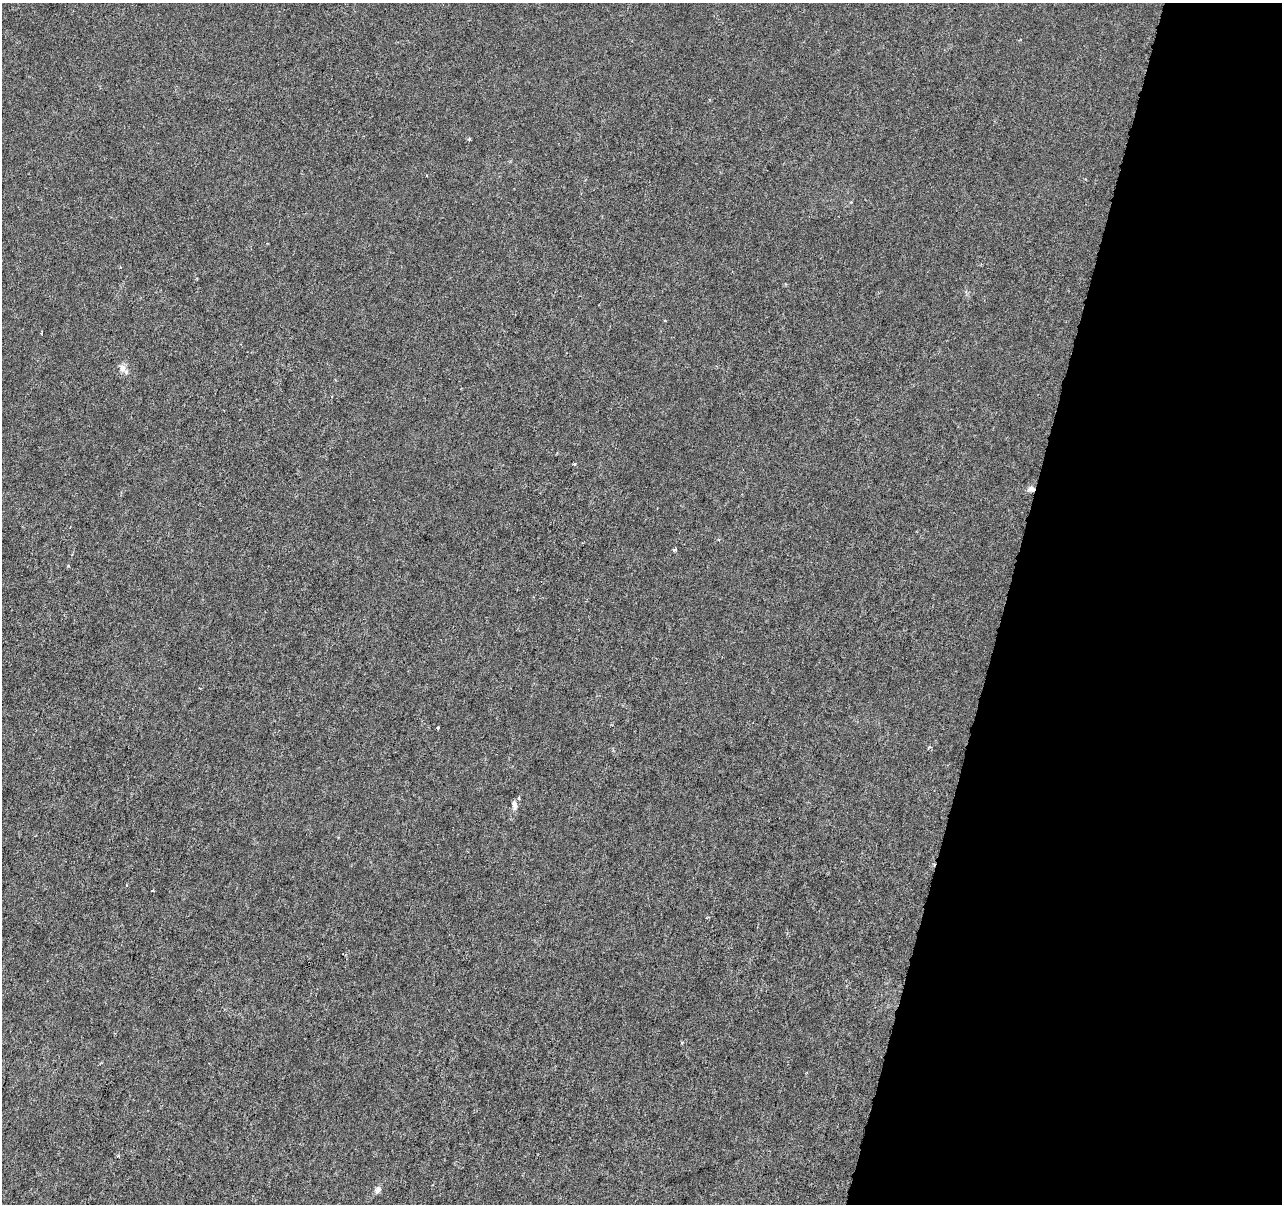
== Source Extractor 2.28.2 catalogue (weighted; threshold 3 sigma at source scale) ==
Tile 8 of 4 x 4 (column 4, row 2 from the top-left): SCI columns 3841-5120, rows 2626-3827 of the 5128 x 5312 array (HDU 1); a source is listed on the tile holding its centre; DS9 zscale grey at full resolution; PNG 1284 x 1206 px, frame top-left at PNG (2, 3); no overlay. Shown black and unused: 22% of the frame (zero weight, under 3 of 6 exposures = <1% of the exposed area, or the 3 px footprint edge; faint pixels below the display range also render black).
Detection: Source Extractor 2.28.2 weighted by HDU 2 'WHT'; one run over the whole footprint, this tile lists its part. Background -1.32e-04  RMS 0.0013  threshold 0.00513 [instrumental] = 3 sigma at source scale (4.09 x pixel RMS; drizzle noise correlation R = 1.36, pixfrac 0.8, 0.0396/0.0396 arcsec/px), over >= 5 px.
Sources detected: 15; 1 inside a brighter listed object's ellipse — not listed separately; the other 14 listed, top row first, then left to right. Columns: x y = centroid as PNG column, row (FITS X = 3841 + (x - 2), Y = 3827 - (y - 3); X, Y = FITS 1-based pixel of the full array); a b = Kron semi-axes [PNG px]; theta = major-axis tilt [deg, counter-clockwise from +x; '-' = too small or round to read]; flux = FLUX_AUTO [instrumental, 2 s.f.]
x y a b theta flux
469 139 4 3 - 0.2
426 175 3 2 - 0.093
665 320 4 3 - 0.099
123 369 15 8 -45 0.81
575 464 4 3 - 0.16
1031 489 9 6 -3 0.49
674 549 5 3 - 0.21
68 566 5 3 - 0.12
438 727 3 3 - 0.26
929 747 4 3 - 0.23
514 804 12 6 -81 0.5
152 890 3 2 - 0.1
118 1156 4 4 - 0.13
378 1190 9 7 53 0.47
Overlapping masked pixels (flux is a lower limit): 1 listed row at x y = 1031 489